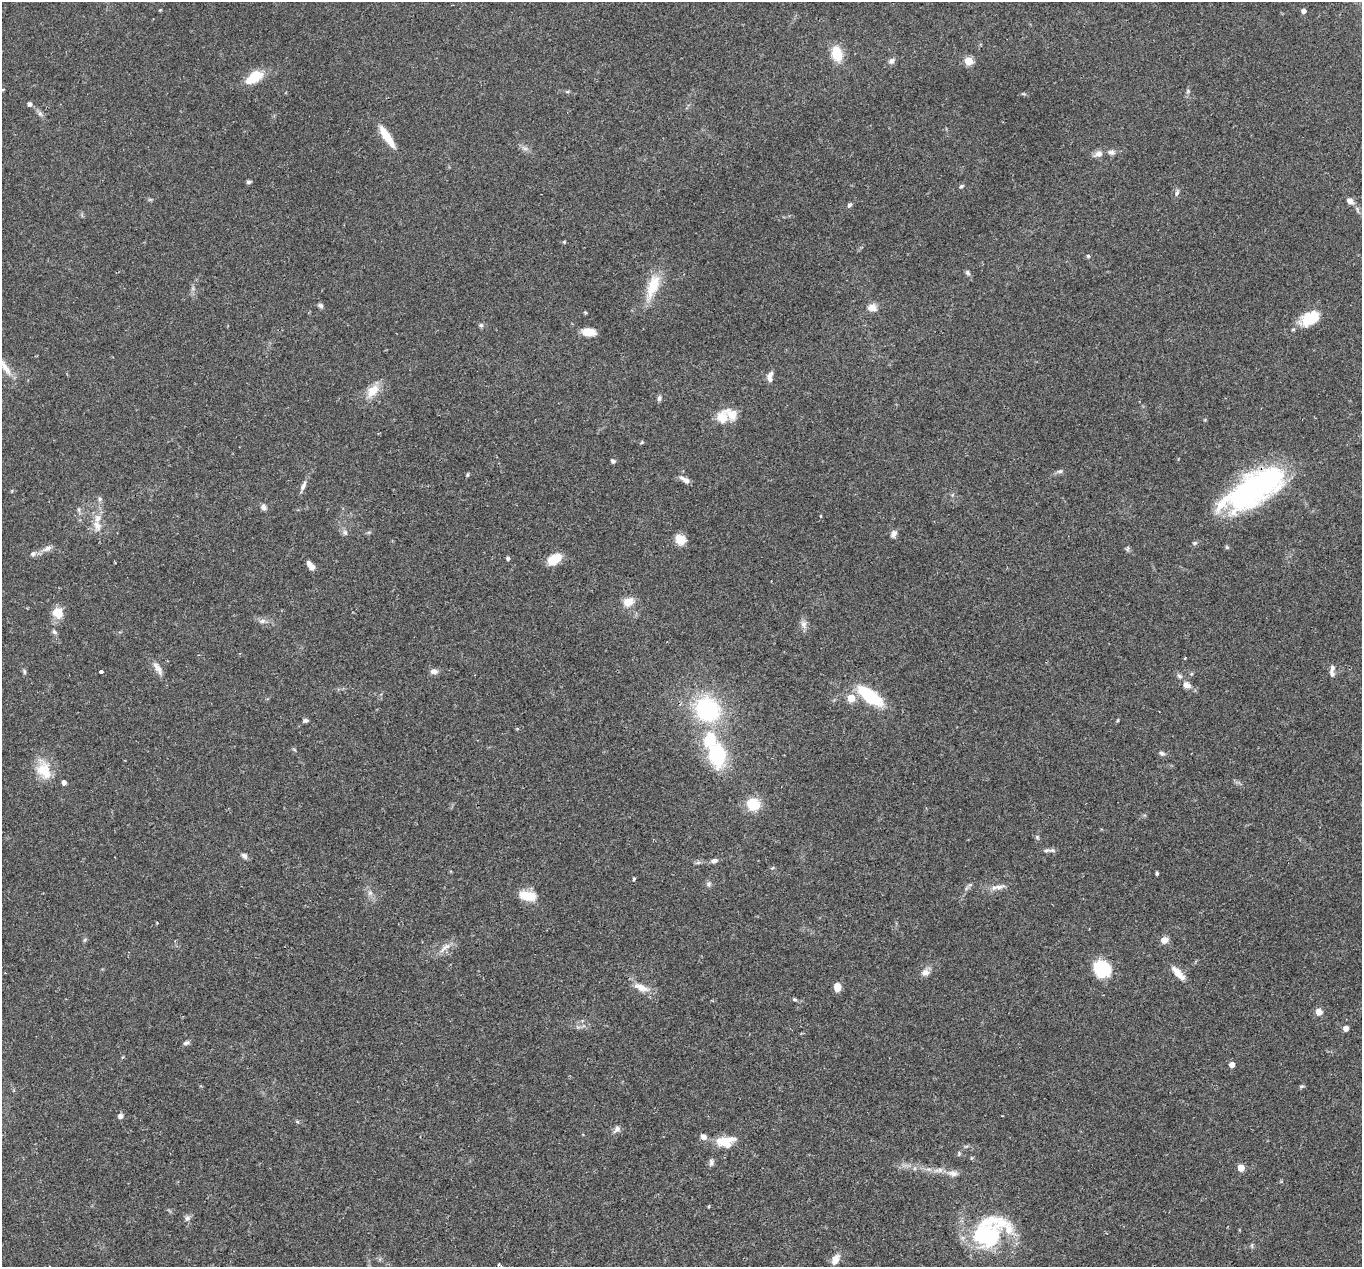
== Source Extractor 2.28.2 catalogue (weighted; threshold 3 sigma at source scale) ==
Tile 7 of 4 x 4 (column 3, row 2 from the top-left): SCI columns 2724-4083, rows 2795-4059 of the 5444 x 5458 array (HDU 1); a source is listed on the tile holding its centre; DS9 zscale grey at full resolution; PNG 1364 x 1269 px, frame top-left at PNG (2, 2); no overlay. Shown black and unused: <1% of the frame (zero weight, under 2 of 3 exposures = <1% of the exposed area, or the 3 px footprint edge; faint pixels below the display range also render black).
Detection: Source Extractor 2.28.2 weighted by HDU 2 'WHT'; one run over the whole footprint, this tile lists its part. Background 0.0311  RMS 0.0038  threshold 0.0171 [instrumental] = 3 sigma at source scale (4.5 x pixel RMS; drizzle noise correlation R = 1.50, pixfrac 1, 0.05/0.05 arcsec/px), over >= 5 px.
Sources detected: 126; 12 inside a brighter listed object's ellipse — not listed separately; the other 114 listed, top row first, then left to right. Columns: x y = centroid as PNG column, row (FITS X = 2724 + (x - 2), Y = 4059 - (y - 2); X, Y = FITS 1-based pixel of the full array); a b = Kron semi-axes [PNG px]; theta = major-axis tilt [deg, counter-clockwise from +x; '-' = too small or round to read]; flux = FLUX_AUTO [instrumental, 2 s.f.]
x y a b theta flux
160 10 4 4 - 0.33
1304 11 4 4 - 1.5
837 54 13 9 -78 11
892 61 9 6 39 1.5
968 61 5 5 - 14
254 77 23 11 32 8.5
567 92 6 4 1 0.52
30 104 5 4 - 1.3
40 114 7 6 - 1
386 136 29 7 -56 7.5
525 148 11 5 -22 1.3
1111 152 10 7 -10 1.4
1099 154 9 7 17 2.4
249 182 6 4 12 0.72
961 186 6 4 19 0.62
1177 193 8 5 69 0.91
1350 201 7 6 - 2.4
849 205 6 4 55 0.91
564 242 5 3 - 0.33
1088 256 4 4 - 0.56
968 273 7 5 -63 0.91
653 286 35 14 70 10
320 306 7 5 -33 0.91
872 307 11 9 -5 2.6
585 312 6 3 -20 0.37
1310 318 23 15 31 10
481 325 5 5 - 0.74
589 332 12 7 -7 6.3
5 367 26 8 -54 4.1
770 374 12 6 71 1.6
373 391 20 12 49 5.6
659 398 8 5 73 0.95
722 417 20 16 74 5.9
642 442 6 3 71 0.39
613 461 5 5 - 0.81
1060 471 9 5 17 0.92
467 475 7 3 71 0.43
685 480 16 6 -34 2
303 486 15 6 67 1.8
1255 488 66 30 33 75
100 499 6 5 - 0.82
263 507 8 6 -53 1.3
79 510 7 4 -72 0.67
820 516 4 3 - 0.33
97 526 13 10 -62 3.4
345 533 8 6 -87 1.1
894 534 9 6 64 1.4
680 539 12 10 -36 5
1195 543 6 5 - 0.66
47 549 15 7 22 2.1
1127 549 8 5 81 0.68
33 554 7 6 - 1.2
508 558 4 4 - 1
554 559 15 9 28 8.2
312 567 8 6 -35 1.9
628 602 13 10 24 4.4
58 613 14 13 - 4.9
262 621 10 6 15 1.3
804 624 11 8 -72 2
54 632 7 5 -45 0.88
158 668 22 7 -59 2.8
434 671 10 7 5 1.6
24 672 7 4 -82 0.62
101 672 4 3 - 1.2
1332 673 10 6 -70 1.4
1179 676 8 5 -28 0.94
1186 685 8 7 - 2.5
870 696 23 10 -36 26
851 698 5 5 - 11
707 709 29 25 -45 38
306 721 6 4 4 0.91
1162 753 8 6 -28 0.93
717 755 29 19 -80 26
44 770 25 18 -64 8.8
64 782 4 4 - 1.5
753 804 14 13 - 8.9
1037 837 7 4 -47 0.6
1047 850 14 5 3 1.2
244 856 8 6 -43 1.3
714 861 8 5 16 1.5
1157 873 4 3 - 0.53
634 879 4 3 - 0.61
709 884 7 6 - 0.94
999 887 18 6 10 2.5
370 893 6 6 - 1.1
527 896 19 10 -11 7.1
157 923 4 3 - 0.32
1164 940 8 7 - 2.8
445 947 22 6 38 2.9
1102 969 17 15 -43 19
925 972 11 7 4 2.1
1178 973 21 7 -47 4.5
641 987 22 9 -23 4.5
837 987 8 6 -89 3.6
794 999 6 4 -3 0.56
1319 1012 8 7 - 2.3
1346 1028 4 4 - 2.6
186 1043 9 5 22 0.88
1232 1065 4 4 - 3.1
1301 1086 6 5 - 0.59
121 1116 7 6 - 1.4
617 1129 12 6 44 1.4
703 1137 7 6 - 2
724 1142 21 13 -5 7.5
959 1154 7 5 71 0.55
711 1162 10 6 83 1.2
1241 1168 5 5 - 7.2
953 1173 15 7 -8 2.4
709 1206 4 3 - 0.35
187 1218 9 6 -8 1.1
987 1235 34 28 15 36
1252 1245 8 4 90 0.58
835 1259 14 8 62 3.1
498 1265 3 3 - 1
Overlapping masked pixels (flux is a lower limit): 1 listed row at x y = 1255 488
Isophote crosses this tile's border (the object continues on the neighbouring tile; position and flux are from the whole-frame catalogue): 1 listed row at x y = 5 367